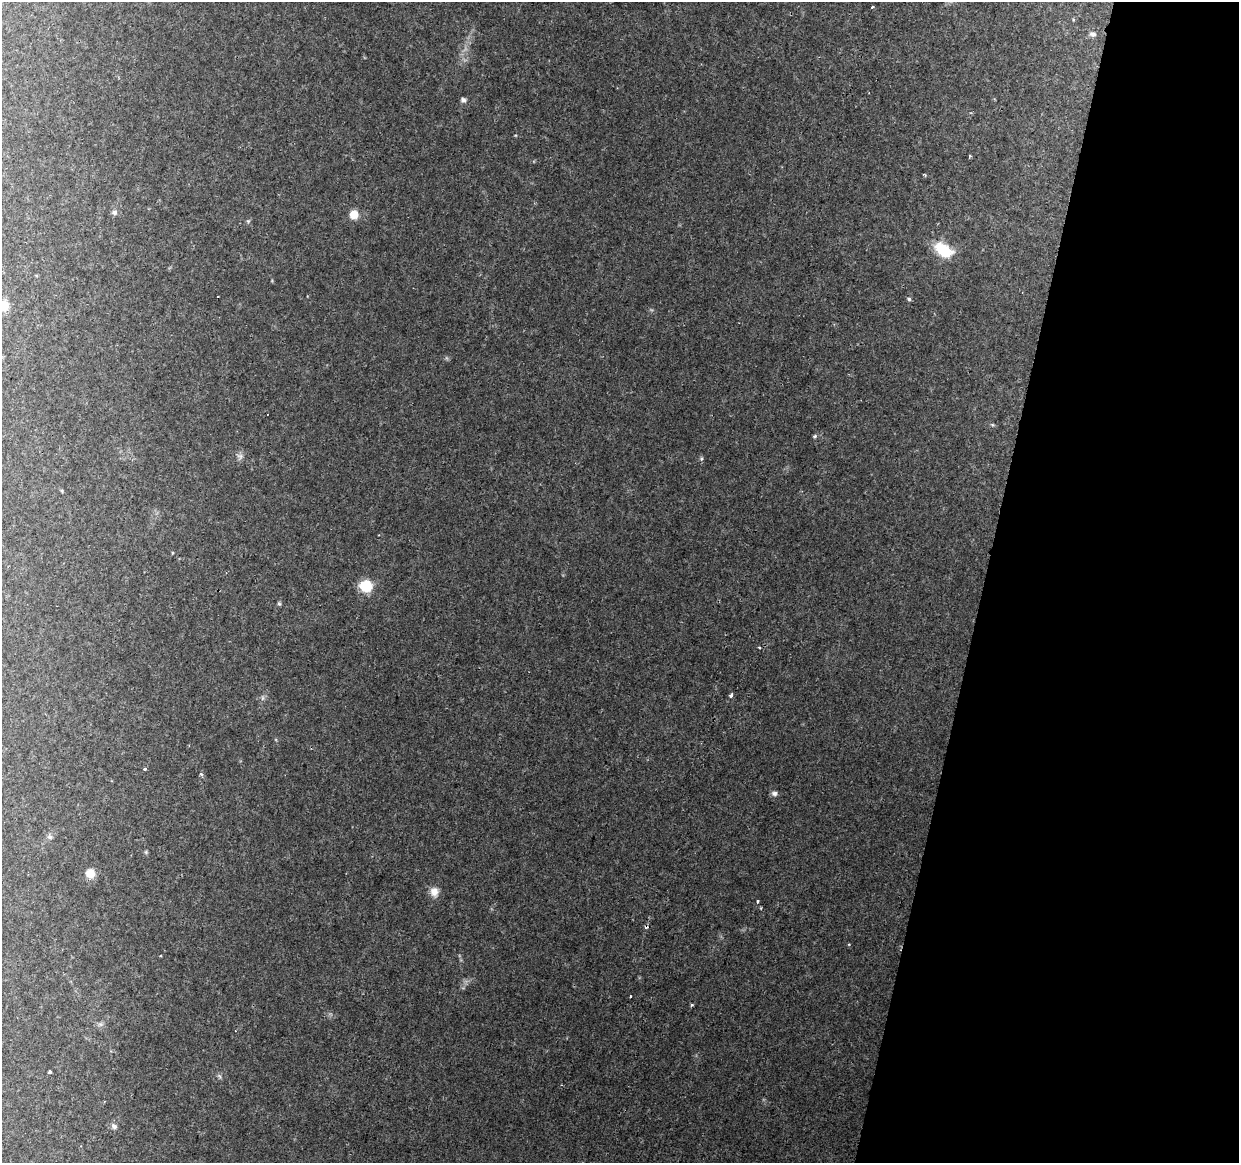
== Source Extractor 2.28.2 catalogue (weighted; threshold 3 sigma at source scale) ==
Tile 8 of 4 x 4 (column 4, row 2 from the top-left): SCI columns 3730-4966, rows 2655-3815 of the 4976 x 5248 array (HDU 1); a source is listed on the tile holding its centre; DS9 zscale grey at full resolution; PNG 1241 x 1165 px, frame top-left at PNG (2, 2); no overlay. Shown black and unused: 21% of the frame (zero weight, under 2 of 3 exposures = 3% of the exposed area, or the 3 px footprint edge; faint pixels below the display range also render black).
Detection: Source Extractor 2.28.2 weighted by HDU 2 'WHT'; one run over the whole footprint, this tile lists its part. Background 0.0385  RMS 0.0038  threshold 0.0173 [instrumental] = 3 sigma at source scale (4.5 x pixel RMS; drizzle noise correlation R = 1.50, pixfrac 1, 0.0396/0.0396 arcsec/px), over >= 5 px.
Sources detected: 38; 1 too faint to see at this stretch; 2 cosmic-ray / hot-pixel residue — not listed; the other 35 listed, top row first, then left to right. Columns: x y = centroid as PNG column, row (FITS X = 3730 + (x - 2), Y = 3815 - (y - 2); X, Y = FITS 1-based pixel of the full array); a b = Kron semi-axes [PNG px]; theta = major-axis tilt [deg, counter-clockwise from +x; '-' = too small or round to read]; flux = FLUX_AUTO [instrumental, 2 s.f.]
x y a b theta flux
872 7 3 3 - 0.8
1073 20 5 3 - 0.36
1093 34 9 7 -15 1.4
463 100 7 6 - 1
970 156 4 3 - 0.48
114 212 8 7 - 1.2
354 214 8 7 - 6.1
248 221 6 6 - 0.64
943 250 18 11 -35 15
36 275 5 3 - 0.35
909 299 5 5 - 0.74
4 306 13 11 -90 4.6
992 424 6 4 -20 0.52
815 436 4 4 - 0.82
240 456 9 7 -17 1.5
701 458 6 5 - 0.62
62 491 6 3 -72 0.42
172 553 5 3 - 0.34
366 586 9 8 - 16
279 604 6 5 - 0.56
759 647 3 3 - 0.44
731 695 3 3 - 1.7
145 769 3 3 - 1.9
201 774 5 5 - 0.66
774 793 8 6 -7 1.2
50 837 8 7 - 1.1
146 852 6 5 - 0.53
90 873 7 7 - 7.4
434 892 12 10 -82 3.6
757 901 4 3 - 2
630 997 3 3 - 1
692 1005 4 3 - 0.49
100 1024 8 6 -1 1.1
50 1072 4 3 - 1
114 1126 9 7 -41 1.2
Isophote crosses this tile's border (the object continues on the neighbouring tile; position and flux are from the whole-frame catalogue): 1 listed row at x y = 4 306